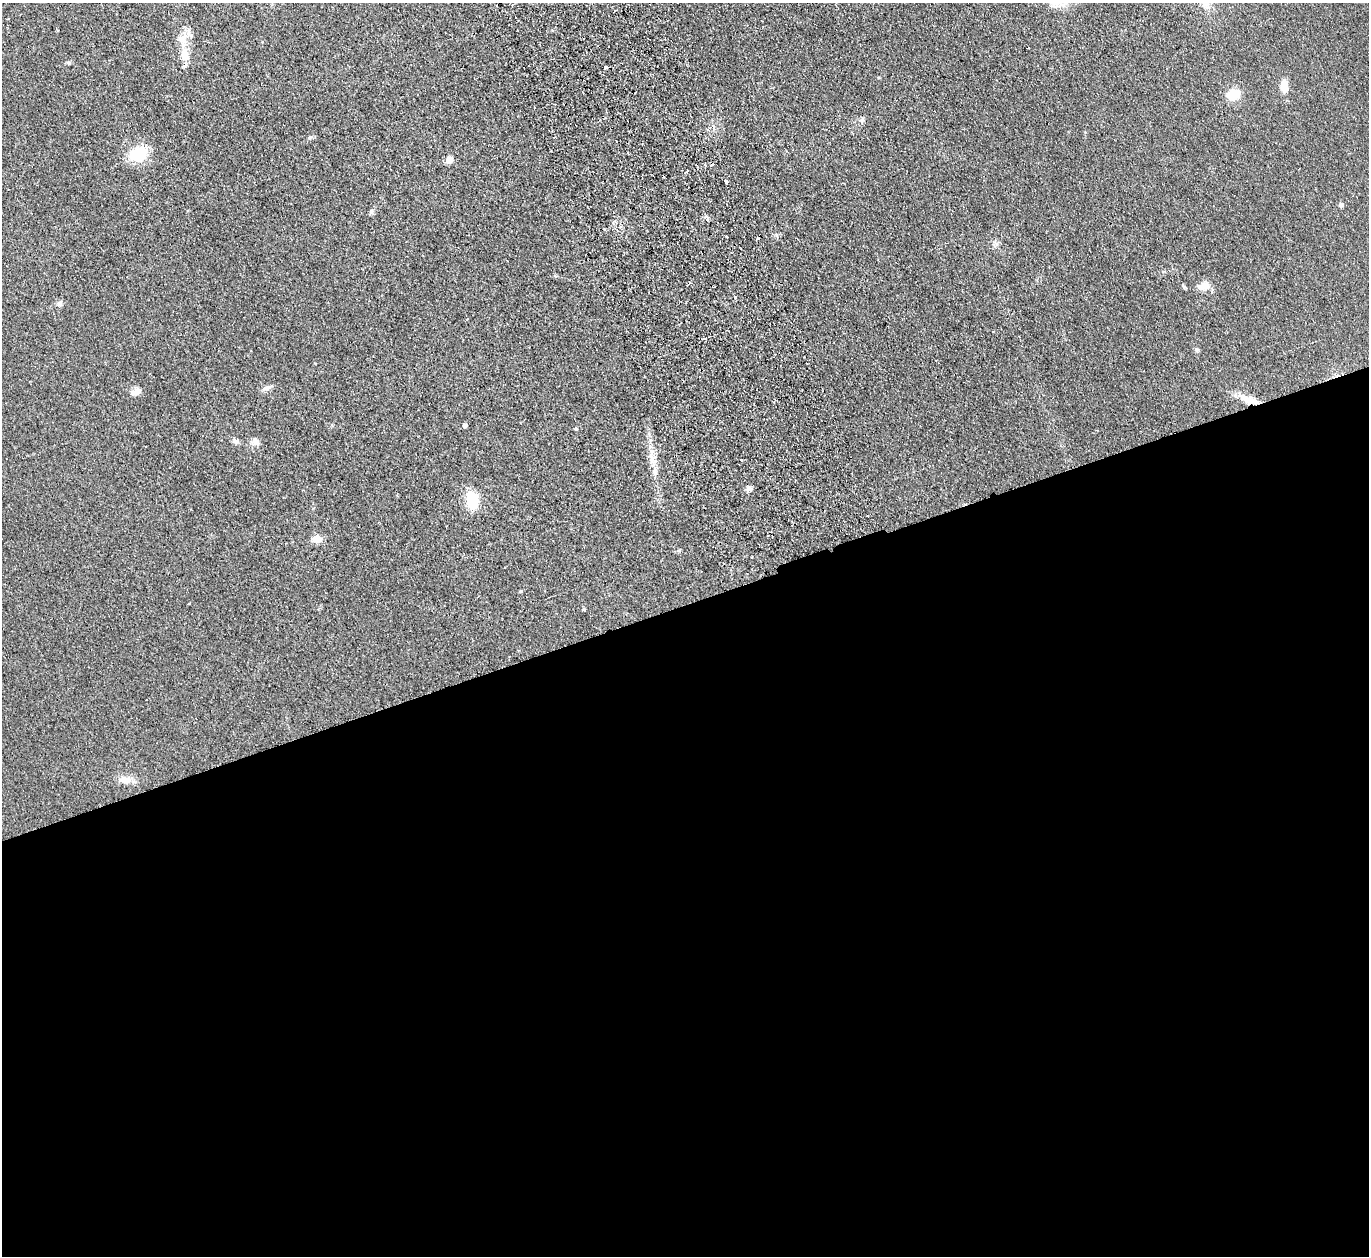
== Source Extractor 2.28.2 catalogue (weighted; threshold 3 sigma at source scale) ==
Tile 15 of 4 x 4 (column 3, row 4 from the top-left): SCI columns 2788-4154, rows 177-1430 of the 5574 x 5496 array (HDU 1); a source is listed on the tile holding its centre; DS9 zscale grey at full resolution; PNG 1371 x 1258 px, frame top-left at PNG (2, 3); no overlay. Shown black and unused: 52% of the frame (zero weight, under 2 of 3 exposures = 3% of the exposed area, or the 3 px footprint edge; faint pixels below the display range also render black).
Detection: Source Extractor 2.28.2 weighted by HDU 2 'WHT'; one run over the whole footprint, this tile lists its part. Background 0.0465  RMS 0.0085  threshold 0.038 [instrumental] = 3 sigma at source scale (4.5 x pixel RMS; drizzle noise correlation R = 1.50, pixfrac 1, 0.05/0.05 arcsec/px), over >= 5 px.
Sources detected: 40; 3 cosmic-ray / hot-pixel residue — not listed; the other 37 listed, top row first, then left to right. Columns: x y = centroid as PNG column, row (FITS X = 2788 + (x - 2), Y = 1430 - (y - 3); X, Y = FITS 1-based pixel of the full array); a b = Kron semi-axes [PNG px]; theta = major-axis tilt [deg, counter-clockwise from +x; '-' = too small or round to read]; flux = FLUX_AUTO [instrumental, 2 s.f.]
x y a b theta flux
57 30 4 3 - 0.96
182 39 16 12 36 9.8
184 55 16 10 -74 12
606 68 4 3 - 8.4
1284 86 14 8 -87 11
1233 95 9 7 19 28
862 120 6 5 - 1.7
310 137 6 4 71 1.2
138 153 26 16 26 28
449 160 5 5 - 13
687 171 3 2 - 1.2
726 182 4 3 - 5.9
1341 205 5 4 - 3
371 212 7 4 72 1.4
776 235 7 4 -35 1.5
727 237 3 3 - 1.3
757 239 3 3 - 1
995 245 8 4 45 2.1
1202 286 17 10 15 8
735 298 4 3 - 1.4
59 303 7 6 - 3.3
466 319 3 3 - 0.87
703 339 6 3 7 1.8
1197 350 6 5 - 1.7
266 388 14 5 19 3.6
136 391 11 8 30 5.5
1249 400 29 9 -17 13
465 425 4 4 - 3.8
576 429 3 3 - 2
235 441 9 6 -31 2.9
255 441 11 9 -43 4.4
652 459 24 9 -75 11
741 460 3 3 - 2.5
749 489 6 6 - 4.6
472 500 18 13 -84 25
317 539 10 7 2 10
125 780 16 10 -11 8.2
Overlapping masked pixels (flux is a lower limit): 1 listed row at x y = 1249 400
Unlisted compact peaks at least as high as the median listed source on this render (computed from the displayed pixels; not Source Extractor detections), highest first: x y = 679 550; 521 591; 706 216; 69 63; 584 609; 879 77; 315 363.